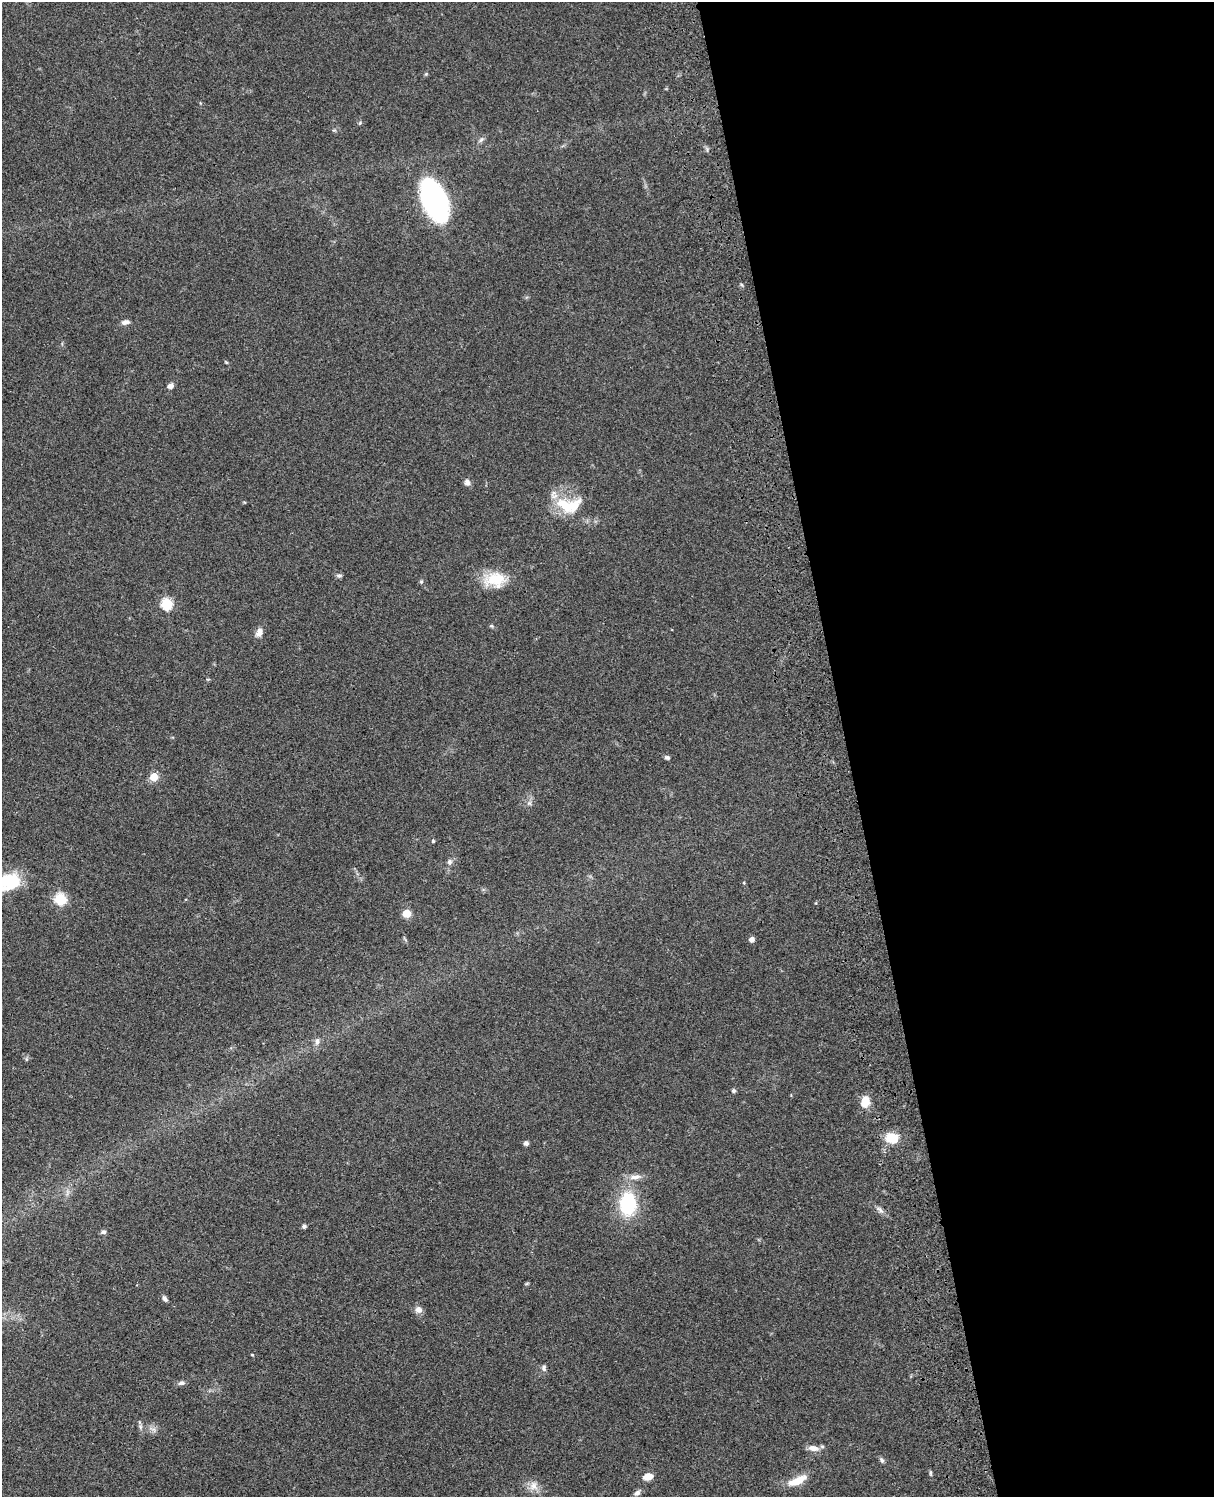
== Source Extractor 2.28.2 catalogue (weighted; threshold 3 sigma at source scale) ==
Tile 8 of 4 x 3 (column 4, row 2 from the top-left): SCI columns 3756-4967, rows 1774-3268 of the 5086 x 4928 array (HDU 1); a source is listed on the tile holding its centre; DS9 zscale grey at full resolution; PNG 1216 x 1499 px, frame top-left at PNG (2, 2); no overlay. Shown black and unused: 30% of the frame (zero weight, under 3 of 4 exposures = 6% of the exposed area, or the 3 px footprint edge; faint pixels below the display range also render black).
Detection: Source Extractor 2.28.2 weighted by HDU 2 'WHT'; one run over the whole footprint, this tile lists its part. Background 0.0753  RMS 0.0059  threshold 0.0264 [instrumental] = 3 sigma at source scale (4.5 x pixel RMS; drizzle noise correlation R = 1.50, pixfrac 1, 0.05/0.05 arcsec/px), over >= 5 px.
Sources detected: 52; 1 inside a brighter object's white glare — not listed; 1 inside a brighter listed object's ellipse — not listed separately; the other 50 listed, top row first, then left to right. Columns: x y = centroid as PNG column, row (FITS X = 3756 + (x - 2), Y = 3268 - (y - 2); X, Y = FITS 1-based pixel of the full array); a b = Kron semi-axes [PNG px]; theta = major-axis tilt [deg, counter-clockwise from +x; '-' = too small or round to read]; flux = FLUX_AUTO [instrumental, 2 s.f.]
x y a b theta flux
426 74 5 4 - 0.66
481 140 8 5 37 1.5
434 200 29 16 -64 150
125 322 10 6 11 2.4
226 362 6 3 -36 0.58
170 386 7 6 - 2.5
467 482 8 7 - 2.5
565 505 30 15 -38 19
339 576 7 6 - 1.3
495 579 28 19 -1 17
421 581 5 5 - 0.79
167 603 6 6 - 49
491 626 5 4 - 0.77
259 632 11 7 66 3.5
667 757 7 5 -11 1.2
154 777 5 5 - 19
529 803 7 6 - 1.6
433 841 4 3 - 0.84
449 862 8 7 - 1.7
9 881 21 15 2 30
744 883 4 3 - 0.52
60 899 6 6 - 47
407 913 5 5 - 21
752 939 6 6 - 2.4
317 1041 10 6 78 2.3
26 1059 6 4 72 0.82
734 1091 5 5 - 1.2
865 1102 11 8 76 9.3
892 1138 13 10 -2 12
526 1143 5 5 - 1.9
635 1177 18 7 9 4.2
628 1204 22 15 -89 40
880 1210 13 5 -40 2.1
304 1226 5 5 - 1.2
103 1232 6 5 - 1.3
527 1283 6 3 19 0.61
165 1298 8 5 -58 1.5
418 1310 10 8 -43 3
252 1355 4 3 - 0.49
544 1368 9 6 -88 1.5
181 1383 9 6 11 1.8
140 1427 7 5 -61 1.3
153 1429 7 4 -18 1.6
813 1448 15 8 -10 3.9
882 1460 8 5 -54 1.3
931 1473 7 3 -82 0.85
648 1476 9 6 14 7.1
794 1482 31 9 28 9
533 1486 13 11 77 4.9
637 1493 10 6 42 2
Isophote crosses this tile's border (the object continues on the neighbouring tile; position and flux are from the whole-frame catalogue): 1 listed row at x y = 9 881